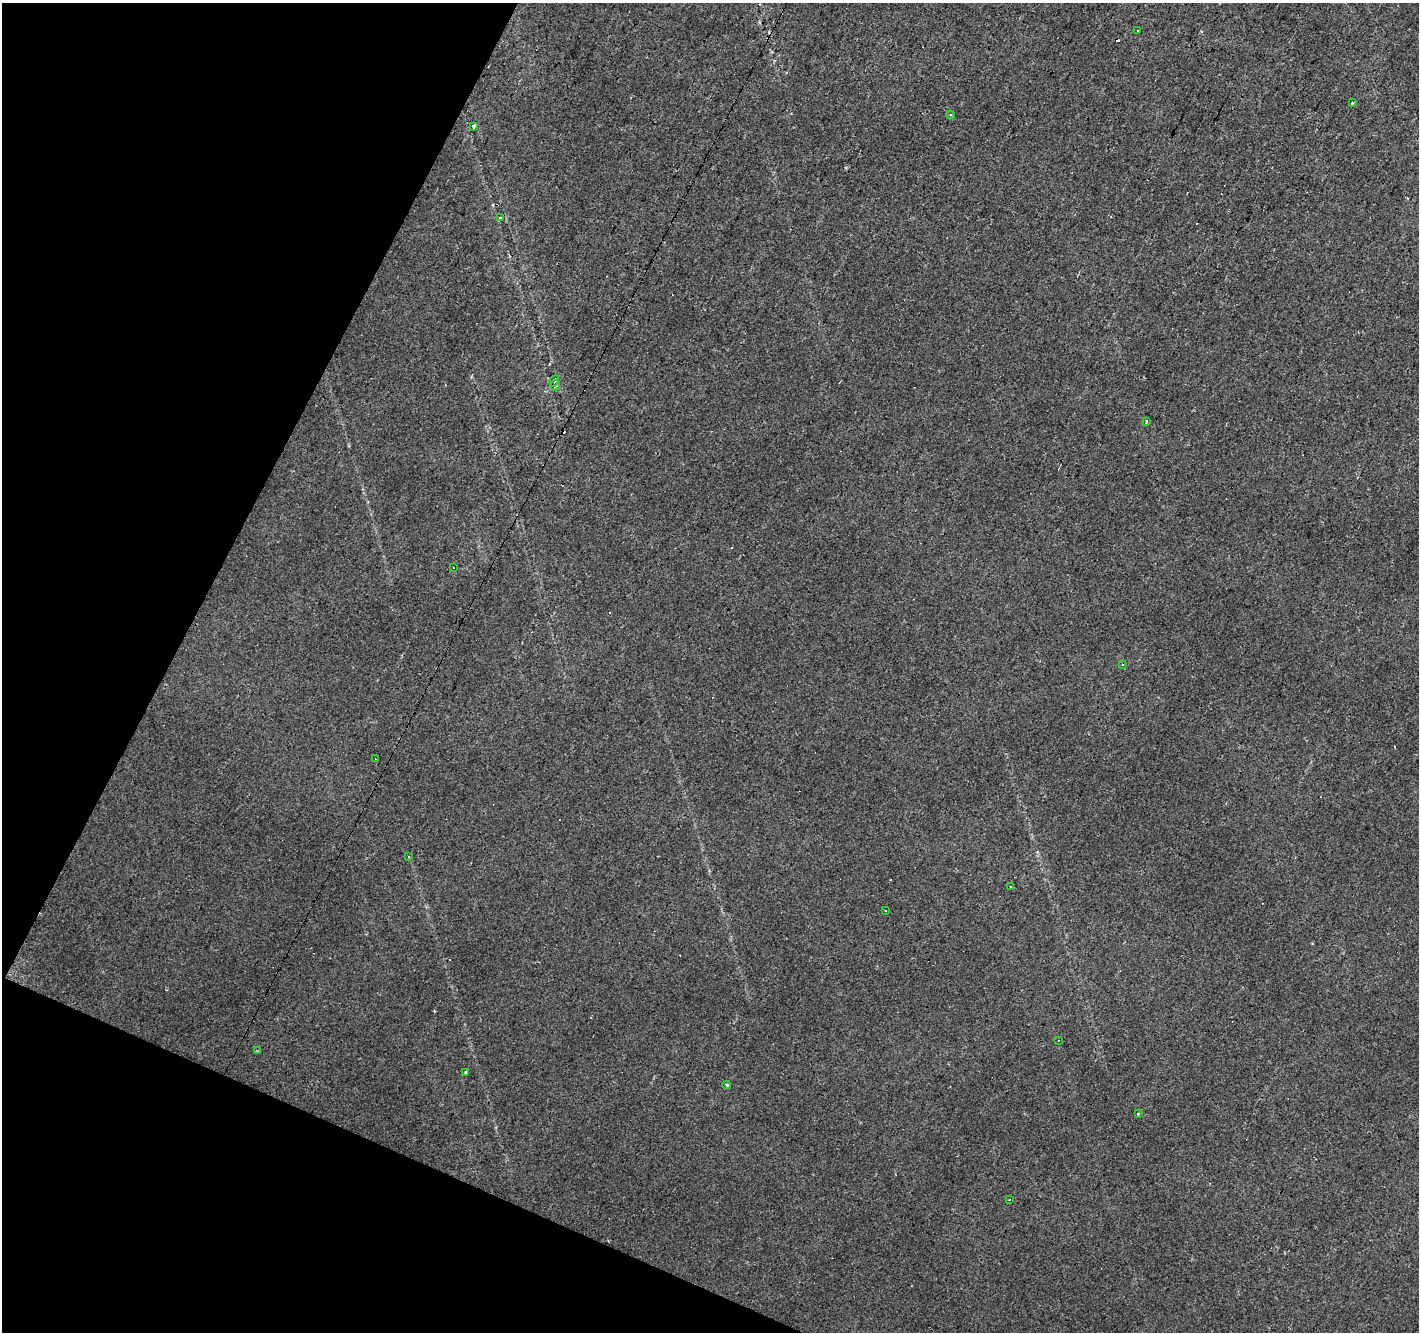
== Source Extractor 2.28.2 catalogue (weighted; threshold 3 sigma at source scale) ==
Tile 9 of 4 x 4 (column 1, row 3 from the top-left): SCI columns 1-1417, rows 1531-2860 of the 5673 x 5786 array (HDU 1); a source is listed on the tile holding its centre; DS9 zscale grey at full resolution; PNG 1421 x 1334 px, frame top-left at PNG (2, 3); each listed source drawn as its Kron ellipse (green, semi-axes under 4 px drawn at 4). Shown black and unused: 21% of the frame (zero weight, under 2 of 3 exposures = <1% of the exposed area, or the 3 px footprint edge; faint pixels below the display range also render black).
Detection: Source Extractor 2.28.2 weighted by HDU 2 'WHT'; one run over the whole footprint, this tile lists its part. Background 0.0181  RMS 0.0062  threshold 0.0279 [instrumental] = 3 sigma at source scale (4.5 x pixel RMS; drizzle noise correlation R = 1.50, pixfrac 1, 0.0396/0.0396 arcsec/px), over >= 5 px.
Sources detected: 34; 14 cosmic-ray / hot-pixel residue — neither listed nor drawn; the other 20 listed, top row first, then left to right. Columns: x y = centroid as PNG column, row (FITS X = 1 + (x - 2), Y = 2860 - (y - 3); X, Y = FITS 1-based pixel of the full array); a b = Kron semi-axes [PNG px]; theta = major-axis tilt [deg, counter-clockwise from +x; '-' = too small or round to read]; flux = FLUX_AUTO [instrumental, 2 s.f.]
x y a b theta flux
1137 30 3 3 - 1.2
1352 103 3 3 - 1.8
951 115 4 3 - 1.1
474 126 4 3 - 1.4
500 218 2 2 - 0.82
554 381 6 4 63 1.9
555 385 5 4 - 1.3
1146 421 3 2 - 0.93
453 567 2 2 - 0.4
1122 664 2 2 - 0.52
376 759 3 2 - 0.48
408 857 3 2 - 0.48
1011 887 3 2 - 0.55
886 910 3 2 - 0.95
1058 1041 3 3 - 0.82
257 1051 4 3 - 0.87
465 1072 4 3 - 0.87
727 1085 4 3 - 1
1138 1114 3 3 - 1.8
1009 1199 3 2 - 0.55
Unlisted compact peaks at least as high as the median listed source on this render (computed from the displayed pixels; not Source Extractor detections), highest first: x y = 1037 852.